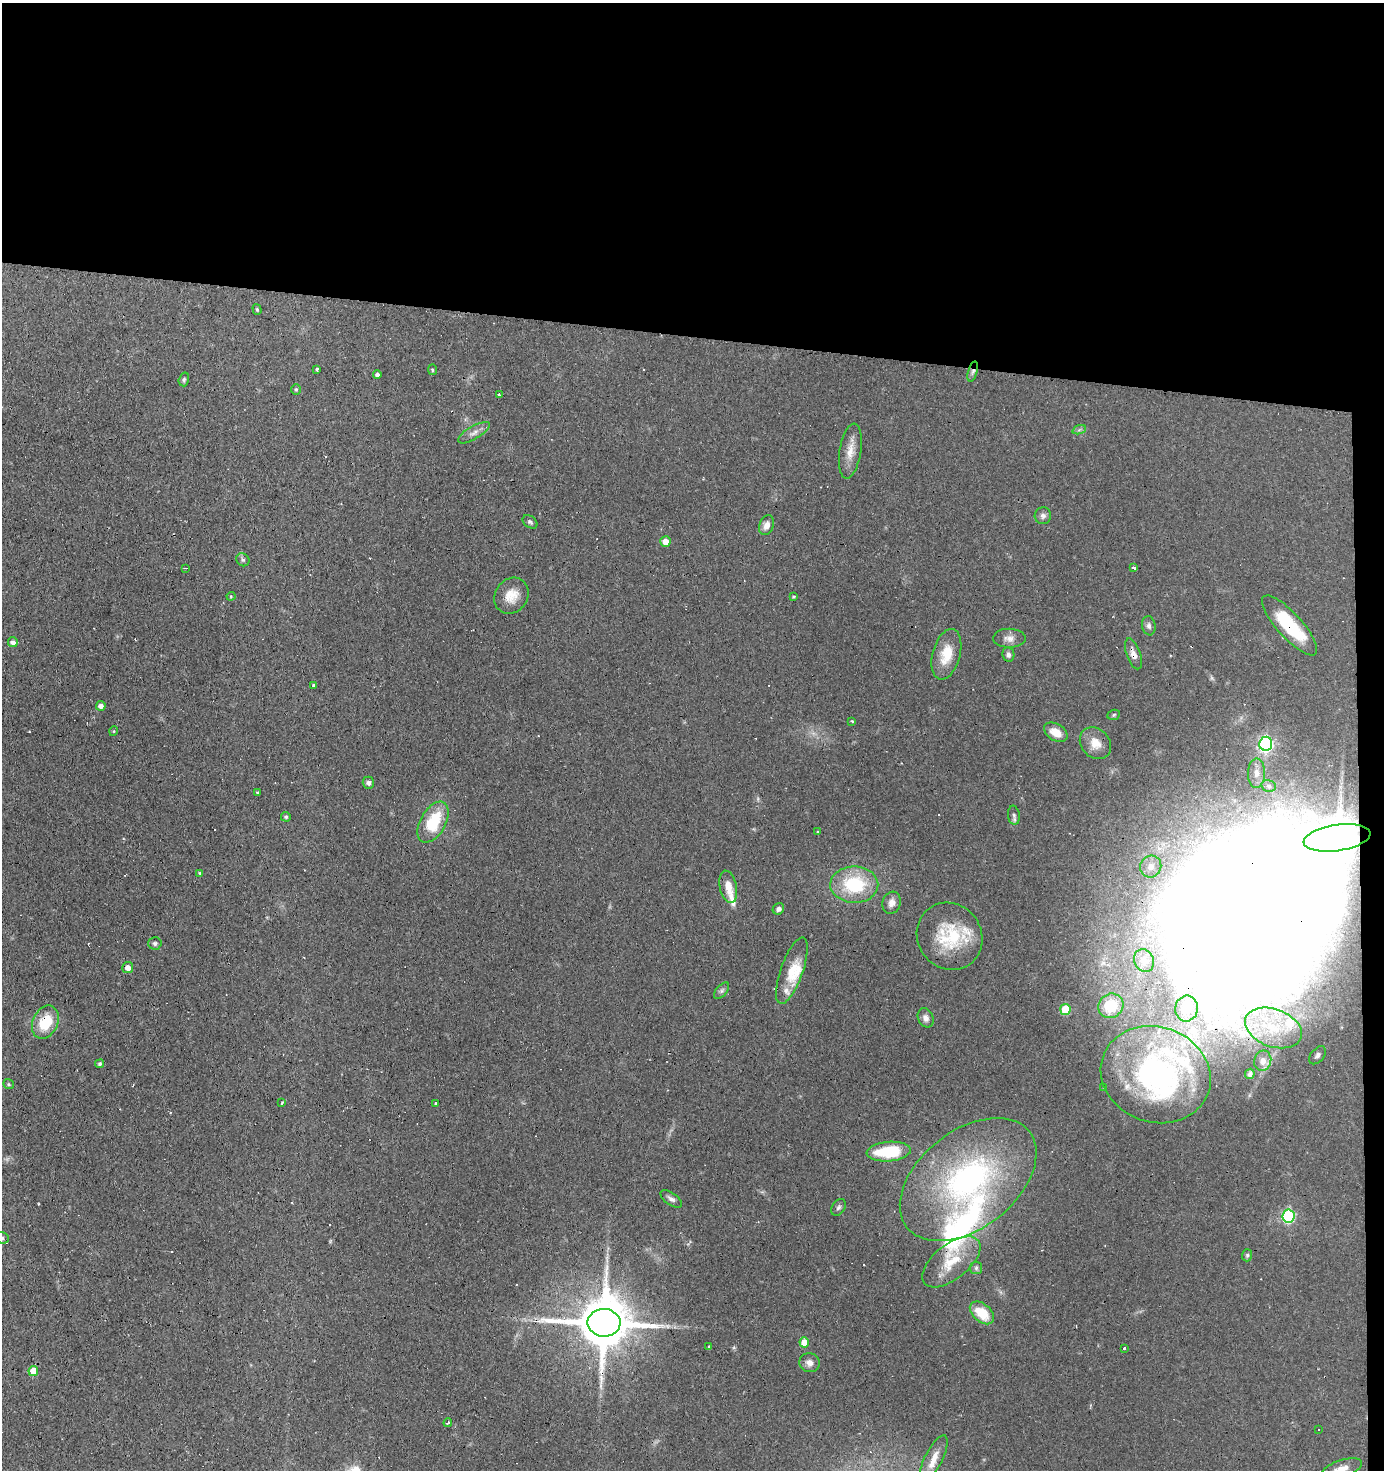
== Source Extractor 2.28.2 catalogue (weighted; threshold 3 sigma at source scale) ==
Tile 3 of 3 x 3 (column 3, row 1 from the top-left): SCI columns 2866-4247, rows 2936-4403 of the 4429 x 4403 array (HDU 1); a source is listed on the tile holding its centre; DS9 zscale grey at full resolution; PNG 1386 x 1472 px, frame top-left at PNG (2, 3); each listed source drawn as its Kron ellipse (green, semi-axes under 4 px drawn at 4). Shown black and unused: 24% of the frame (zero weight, under 3 of 4 exposures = <1% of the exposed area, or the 3 px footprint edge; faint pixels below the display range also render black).
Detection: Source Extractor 2.28.2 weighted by HDU 2 'WHT'; one run over the whole footprint, this tile lists its part. Background 0.11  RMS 0.0053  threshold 0.024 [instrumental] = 3 sigma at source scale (4.5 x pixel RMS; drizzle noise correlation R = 1.50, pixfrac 1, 0.05/0.05 arcsec/px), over >= 5 px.
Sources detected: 121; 1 too faint to see at this stretch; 3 inside a brighter object's white glare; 18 cosmic-ray / hot-pixel residue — neither listed nor drawn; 7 inside a brighter listed object's ellipse — not listed separately; the other 92 listed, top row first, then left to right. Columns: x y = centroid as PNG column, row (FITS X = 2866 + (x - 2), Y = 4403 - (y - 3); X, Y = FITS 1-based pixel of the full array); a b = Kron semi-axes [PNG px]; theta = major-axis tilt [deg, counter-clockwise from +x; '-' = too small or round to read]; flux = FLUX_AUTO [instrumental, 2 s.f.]
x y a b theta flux
257 309 5 4 - 0.8
317 369 3 3 - 6.8
432 370 5 3 - 0.67
973 371 10 4 73 1.6
377 375 4 4 - 2
184 379 7 5 74 0.99
296 389 5 5 - 0.73
499 394 3 3 - 1
1079 430 7 4 19 1.1
474 433 18 6 30 3.2
850 451 28 10 81 7.2
1043 516 8 8 - 2.1
530 522 8 5 -37 1.1
767 525 10 7 69 3.6
665 541 5 5 - 4.5
243 560 7 6 - 1.1
185 568 3 2 - 0.33
1134 568 3 3 - 11
231 596 4 4 - 0.51
511 596 19 16 54 8.4
794 596 4 4 - 0.61
1289 625 39 12 -48 28
1149 626 9 6 -81 1.8
1009 638 16 9 -1 3.7
13 642 5 4 - 2.5
946 654 26 14 75 12
1008 654 7 6 - 1.8
1133 654 16 7 -70 3.6
314 685 3 3 - 13
101 706 5 4 - 2.4
1114 715 6 5 - 0.75
852 721 3 2 - 2.2
114 731 5 3 - 0.46
1056 732 13 8 -32 6.6
1095 743 17 14 -47 7.2
1266 744 7 6 - 120
1256 773 15 8 89 3.4
368 783 6 5 - 1.6
1269 786 7 5 -14 1.3
258 793 4 3 - 0.56
1014 815 9 6 -83 1.5
286 817 5 5 - 1.1
433 822 22 12 60 23
817 831 3 2 - 0.72
1337 838 34 13 8 2200
1151 867 11 10 - 4.7
200 873 4 4 - 0.67
854 885 24 18 -1 33
728 887 16 8 -77 6.8
892 903 11 9 72 3.4
778 909 6 5 - 1.6
950 936 35 32 -54 31
155 943 6 6 - 1.1
1144 961 12 9 -67 3.6
128 967 5 5 - 3.5
792 971 35 11 70 12
722 991 10 5 49 1.4
1111 1006 13 11 34 17
1065 1009 5 5 - 18
1187 1009 13 11 79 6.6
926 1018 10 7 -66 2.4
45 1022 17 12 65 18
1273 1028 29 19 -20 24
1318 1055 10 6 50 1.9
1263 1061 10 8 78 3.4
100 1064 4 4 - 1.1
1250 1074 5 4 - 1.2
1156 1075 56 47 -19 120
8 1084 6 4 -38 0.71
1104 1088 3 3 - 0.54
282 1103 3 2 - 0.78
435 1103 3 3 - 1.4
889 1152 22 10 4 25
968 1179 78 49 38 130
671 1199 12 6 -35 2
839 1207 9 6 56 1.4
1288 1216 6 6 - 62
2 1238 7 5 -15 1.2
1247 1255 6 5 - 0.91
951 1262 34 17 38 16
976 1268 6 6 - 1.1
982 1313 14 9 -41 14
604 1323 16 14 -2 3500
804 1342 5 5 - 8.4
709 1346 3 3 - 0.5
1124 1348 3 3 - 1.1
809 1363 10 9 - 3.3
33 1371 5 5 - 9.6
448 1423 4 3 - 0.84
1319 1430 3 3 - 0.9
934 1458 25 9 63 7.1
1342 1468 21 8 17 5.6
Overlapping masked pixels (flux is a lower limit): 7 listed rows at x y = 973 371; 1289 625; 1133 654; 1337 838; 45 1022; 1156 1075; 604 1323
Isophote crosses this tile's border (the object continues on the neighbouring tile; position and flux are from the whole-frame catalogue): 2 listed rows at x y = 2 1238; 1342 1468